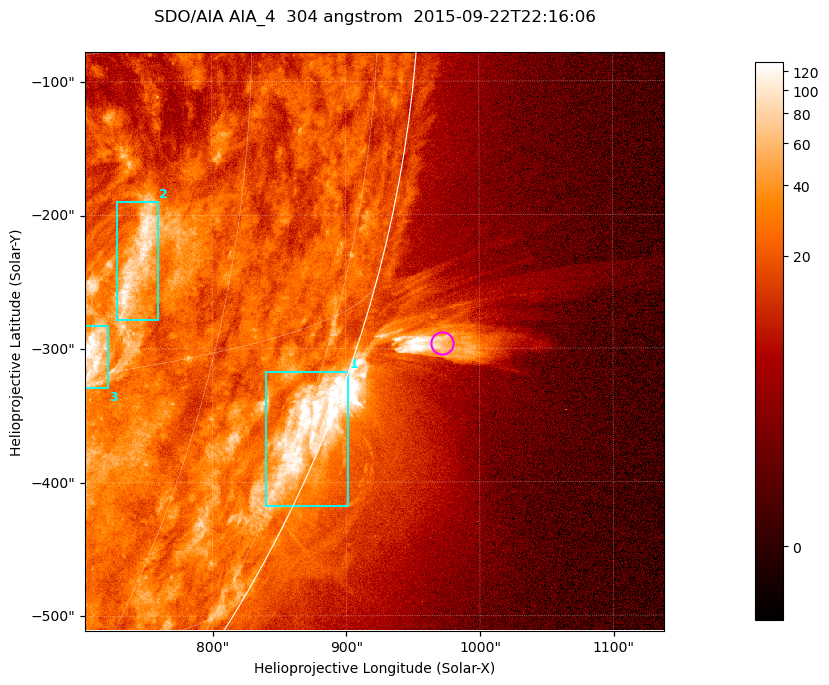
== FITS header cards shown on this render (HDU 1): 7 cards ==
TELESCOP= 'SDO/AIA '           / For AIA: SDO/AIA
INSTRUME= 'AIA_4   '           / For AIA: AIA_ATA1, AIA_ATA2, AIA_ATA3 or AIA_AT
WAVELNTH=                  304 / [angstrom] Wavelength
WAVEUNIT= 'angstrom'           / Wavelength unit: angstrom
DATE-OBS= '2015-09-22T22:16:06.123' / [ISO] Date when observation started; ISO 8
CTYPE1  = 'HPLN-TAN'           / CTYPE1; Typically HPLN
CTYPE2  = 'HPLT-TAN'           / CTYPE2; Typically HPLT

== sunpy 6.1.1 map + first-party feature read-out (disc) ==
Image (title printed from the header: SDO/AIA AIA_4  304 angstrom  2015-09-22T22:16:06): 722 x 722 px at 0.6 arcsec/px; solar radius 956 arcsec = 1593 px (partial field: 2.9% of the solar disc is inside the frame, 45% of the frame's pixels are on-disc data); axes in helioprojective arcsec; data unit not stated in the header (colour bar unlabelled)
Orientation: roll -0.132 deg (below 1 deg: not rotated)
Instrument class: DISC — disc imager (sunpy class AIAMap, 304 A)
Bright regions (active regions / flare kernels): reference = the on-disc median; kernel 7 px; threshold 5 sigma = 46.3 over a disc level ~23.1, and >= 1.15x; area >= 521 px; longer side >= 9 px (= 5.4 arcsec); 3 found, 3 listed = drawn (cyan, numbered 1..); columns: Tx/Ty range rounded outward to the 2 arcsec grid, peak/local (2 s.f.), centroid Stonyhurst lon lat
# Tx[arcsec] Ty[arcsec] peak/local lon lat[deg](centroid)
1 840..902 -418..-316 8.9 +77 -21
2 728..760 -280..-188 5 +52 -10
3 704..722 -330..-282 9 +50 -14
Off-limb structures (1.02-1.3 R_sun): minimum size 260 px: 13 found; the strongest spans PA ~250..255 deg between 1.02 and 1.15 R_sun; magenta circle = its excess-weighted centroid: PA ~255 deg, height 1.06 R_sun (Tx ~972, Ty ~-296 arcsec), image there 6.9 x the reference